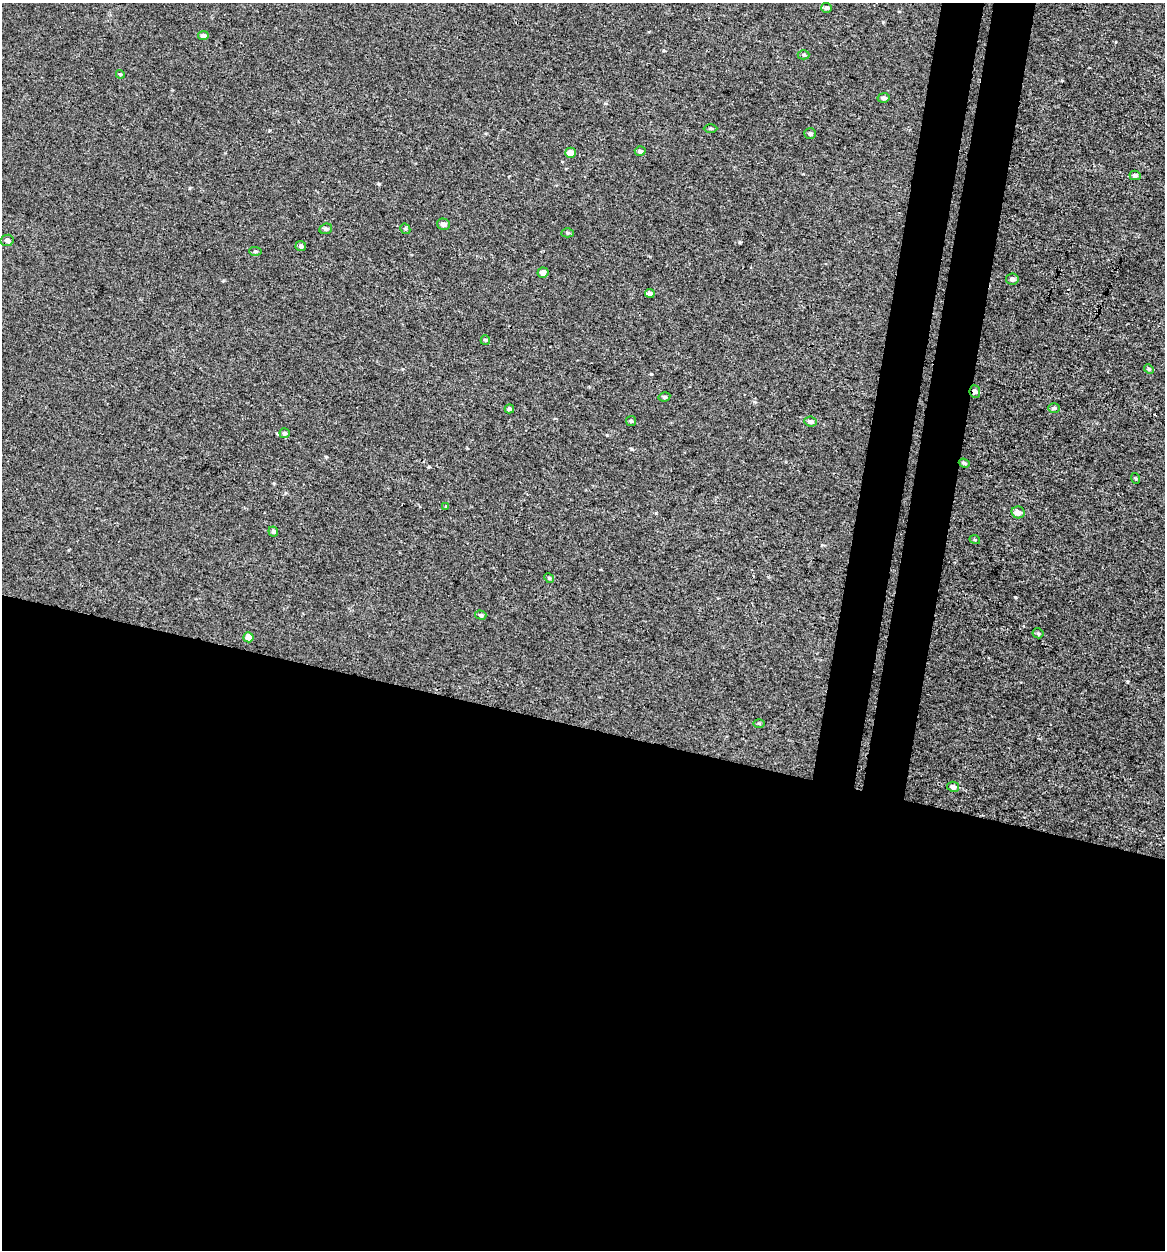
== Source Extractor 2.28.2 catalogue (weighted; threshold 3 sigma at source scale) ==
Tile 14 of 4 x 4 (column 2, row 4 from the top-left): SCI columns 1436-2598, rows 23-1270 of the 5257 x 5027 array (HDU 1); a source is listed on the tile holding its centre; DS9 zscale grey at full resolution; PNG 1167 x 1252 px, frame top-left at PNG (2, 3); each listed source drawn as its Kron ellipse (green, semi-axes under 4 px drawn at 4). Shown black and unused: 47% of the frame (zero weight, under 3 of 4 exposures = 4% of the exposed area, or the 3 px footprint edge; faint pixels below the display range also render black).
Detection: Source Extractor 2.28.2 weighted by HDU 2 'WHT'; one run over the whole footprint, this tile lists its part. Background -2.61e-04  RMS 0.0026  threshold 0.0118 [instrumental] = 3 sigma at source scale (4.5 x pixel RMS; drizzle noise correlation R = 1.50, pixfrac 1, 0.0396/0.0396 arcsec/px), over >= 5 px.
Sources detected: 42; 1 cosmic-ray / hot-pixel residue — neither listed nor drawn; the other 41 listed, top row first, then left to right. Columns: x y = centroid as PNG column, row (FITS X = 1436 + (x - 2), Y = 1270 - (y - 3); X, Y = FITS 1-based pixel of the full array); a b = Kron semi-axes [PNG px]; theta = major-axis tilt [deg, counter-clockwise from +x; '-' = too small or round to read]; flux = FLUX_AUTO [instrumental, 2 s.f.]
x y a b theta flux
827 8 5 5 - 0.61
203 36 5 4 - 0.94
804 55 6 4 -1 0.4
120 74 4 3 - 0.25
884 98 6 4 9 0.65
710 128 7 3 0 0.37
810 133 6 5 - 0.59
640 151 5 5 - 0.69
570 153 5 5 - 2.3
1135 175 5 4 - 0.63
443 224 6 5 - 1
326 229 6 5 - 0.42
405 229 5 5 - 0.37
568 233 6 4 0 0.39
7 240 6 5 - 0.68
301 246 5 5 - 0.62
255 251 6 4 -3 0.41
543 273 5 5 - 1.3
1012 279 6 5 - 0.91
650 293 5 4 - 0.91
485 340 5 4 - 0.32
1149 369 5 4 - 0.38
975 392 6 5 - 1.1
664 397 6 4 11 0.44
1054 408 6 5 - 0.46
509 409 5 4 - 0.64
631 421 5 5 - 0.37
811 421 6 5 - 0.67
285 433 5 5 - 0.5
964 463 5 4 - 0.45
1135 478 5 3 - 0.27
446 506 4 3 - 0.74
1018 512 7 6 - 1.7
273 531 5 5 - 0.64
975 540 5 3 - 0.24
549 578 5 4 - 0.33
481 615 6 4 -16 0.48
1038 633 5 5 - 0.38
248 637 5 5 - 2
759 723 6 4 -1 0.29
953 787 6 5 - 1.1
Overlapping masked pixels (flux is a lower limit): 1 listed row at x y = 975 392